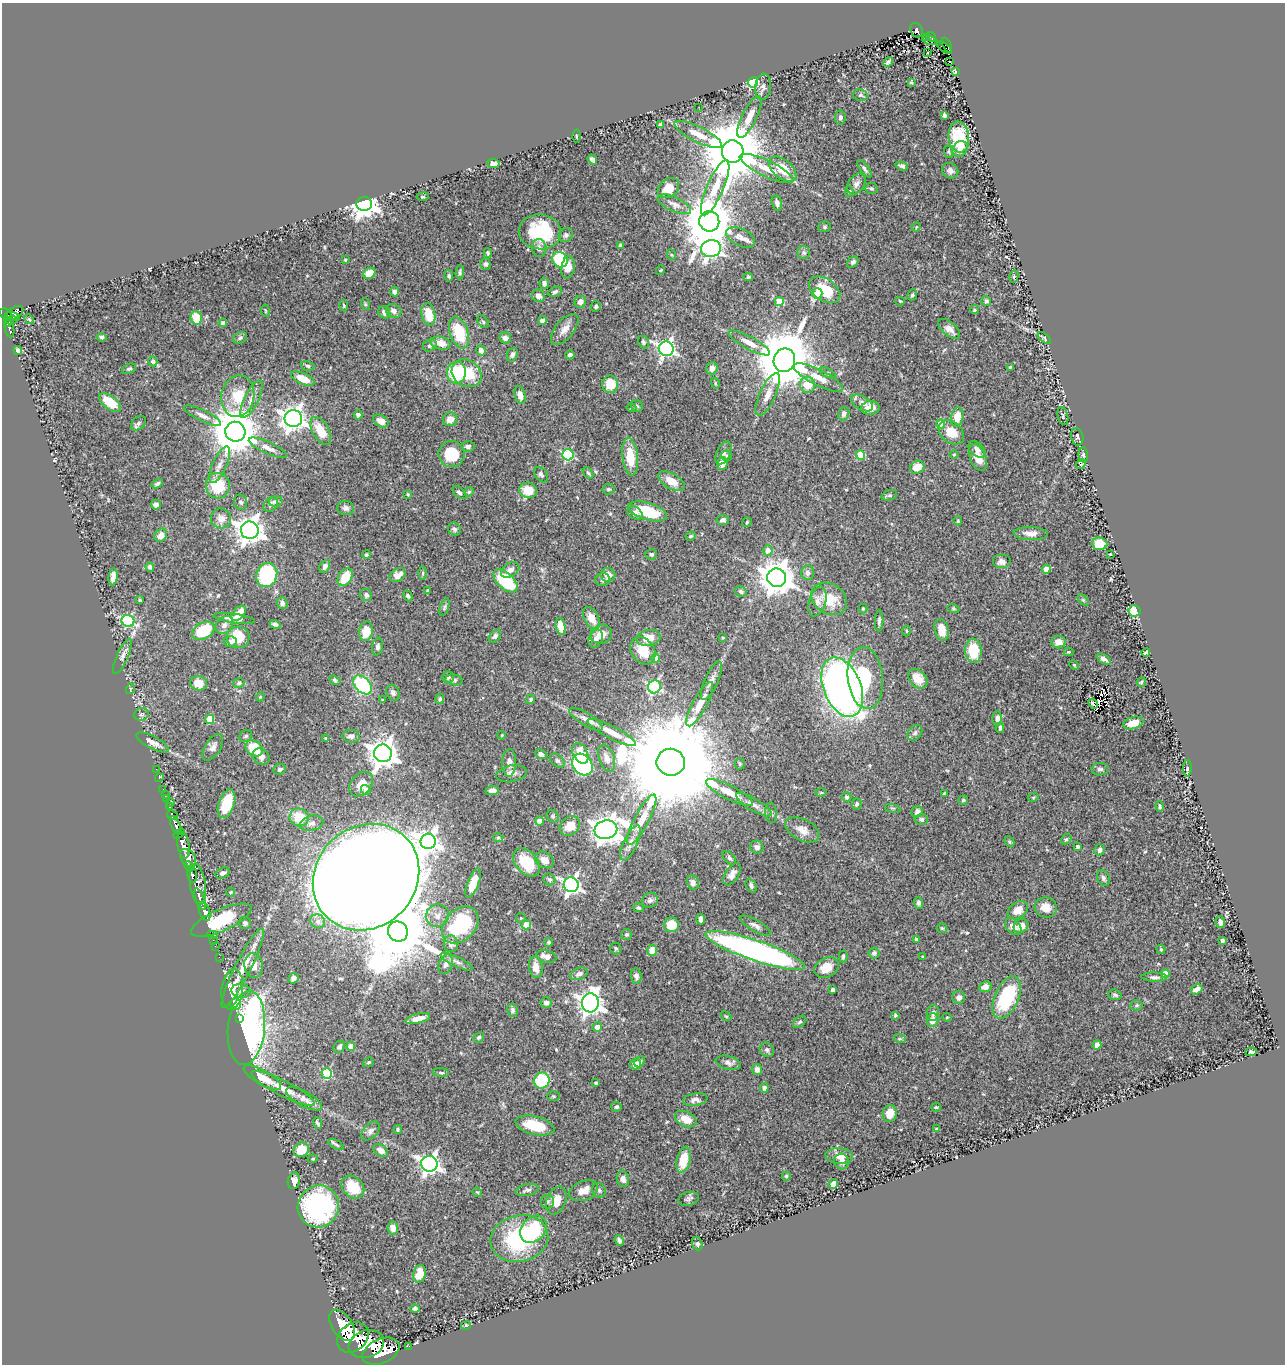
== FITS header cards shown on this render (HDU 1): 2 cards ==
NAXIS1  =                 1283
NAXIS2  =                 1362

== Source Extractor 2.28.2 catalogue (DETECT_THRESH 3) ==
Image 1283 x 1362 px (HDU 1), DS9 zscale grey, 1 PNG px = 1 image px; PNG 1287 x 1366 px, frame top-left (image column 1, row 1362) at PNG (2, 3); each listed source drawn as its Kron ellipse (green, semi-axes under 4 px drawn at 4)
Background 0.575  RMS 0.02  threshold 0.0588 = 3 sigma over >= 5 px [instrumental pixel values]
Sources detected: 522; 2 with non-positive FLUX_AUTO (blend fragments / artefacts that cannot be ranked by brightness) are neither listed nor drawn; of the other 520, the 500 brightest by FLUX_AUTO listed and drawn (20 fainter detections omitted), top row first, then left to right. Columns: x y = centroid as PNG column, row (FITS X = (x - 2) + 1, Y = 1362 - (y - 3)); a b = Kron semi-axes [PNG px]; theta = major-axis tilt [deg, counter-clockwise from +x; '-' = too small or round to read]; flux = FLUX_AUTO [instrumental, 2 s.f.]
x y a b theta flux
916 30 8 6 -65 150
926 37 3 3 - 15
931 37 5 3 - 85
930 40 8 3 -19 50
947 45 8 4 -65 97
944 48 9 3 -33 42
928 53 3 3 - 3
888 62 6 3 48 2.9
950 62 3 2 - 1.2
955 71 3 3 - 2.1
753 82 5 5 - 140
911 82 4 3 - 1.3
763 87 13 8 86 5.2
860 95 7 5 -11 3
699 107 2 2 - 3
944 115 4 3 - 2.8
749 117 23 7 64 16
840 118 7 5 85 3.8
661 124 3 3 - 2
698 134 26 7 -26 19
576 136 6 4 -90 1.7
959 137 15 10 -82 62
960 149 8 7 - 9.6
733 151 11 11 - 13000
949 152 6 4 -71 1.8
592 159 5 4 - 5.2
494 163 6 4 -2 6.5
902 166 6 4 -18 3.2
767 168 29 8 -25 25
783 169 16 9 -40 31
864 169 10 4 -54 3.4
950 171 8 7 - 5.1
856 184 11 8 57 6.2
668 188 11 9 39 20
715 188 30 8 66 23
871 188 6 5 - 2.3
849 191 5 4 - 2.1
423 197 6 3 7 1.4
777 203 8 5 -75 5.9
364 204 7 7 - 1300
674 204 18 7 -24 8
709 221 10 10 - 6500
825 227 6 5 - 2.3
916 227 4 3 - 1.2
540 232 21 17 -6 86
566 235 7 6 - 4
741 237 15 8 -25 9.8
620 245 4 3 - 1.6
539 248 9 7 -81 6.2
711 248 10 8 14 670
488 253 5 3 - 2.1
804 253 6 6 - 3
672 255 5 3 - 1.2
345 260 4 3 - 1.4
560 260 8 7 - 93
853 262 6 4 43 3.2
485 264 6 5 - 2.6
568 267 11 7 79 12
661 270 5 3 - 1.2
460 272 7 4 86 2.3
369 273 6 5 - 17
449 276 6 4 -81 2
1014 276 6 4 77 1.8
748 277 5 4 - 1.9
544 283 5 4 - 3.7
825 290 17 11 -33 43
395 292 4 4 - 5.9
555 292 7 4 25 2.9
817 293 5 5 - 15
912 295 5 4 - 2.3
538 296 7 6 - 7
779 301 4 4 - 37
900 301 5 3 - 1.5
986 301 5 5 - 3.9
580 302 6 5 - 6.6
365 304 6 4 -71 1.6
344 306 5 3 - 1.4
596 306 5 5 - 2.5
974 310 4 4 - 2.3
265 311 6 3 -81 1.3
394 311 8 6 -28 6.3
384 312 7 5 -53 5.5
14 313 10 5 29 310
6 314 7 5 -32 340
428 314 11 6 -78 24
13 316 7 3 -20 200
196 318 7 5 -75 24
29 319 5 4 - 1.4
11 320 5 3 - 74
542 321 4 4 - 15
483 322 7 4 -54 2.1
8 323 3 3 - 160
223 323 4 4 - 2.9
10 328 9 4 -79 160
565 329 18 9 50 12
949 329 13 6 -40 9.4
459 332 16 9 -70 53
102 337 5 4 - 2.7
240 338 7 5 30 2.9
505 338 6 5 - 7.7
1044 338 8 3 -41 2
643 342 6 5 - 3
441 343 10 6 -15 12
749 343 23 6 -28 13
430 345 7 5 33 4.1
666 349 7 7 - 470
18 350 4 4 - 4.9
481 350 5 4 - 8.2
512 355 7 5 66 5.1
570 355 4 4 - 3.9
784 360 12 10 70 11000
153 361 5 4 - 3.5
308 366 7 5 -16 2.4
1010 367 3 3 - 1.7
712 368 6 5 - 7.9
129 369 7 4 20 2.3
456 373 11 9 84 59
467 373 16 13 -34 48
828 373 8 4 -26 2.2
818 377 27 8 -27 18
303 379 12 5 -24 20
715 383 5 3 - 1.3
610 384 9 8 - 27
807 385 8 7 - 26
768 394 23 8 65 14
520 395 9 5 -73 10
238 396 21 16 79 37
251 399 21 7 63 11
110 402 13 6 -36 36
862 403 12 6 -30 7
637 406 6 5 - 2.4
631 408 5 4 - 1.7
870 408 9 7 8 13
844 414 7 5 75 4.7
358 415 4 4 - 3.6
203 416 20 5 -26 7.4
1063 416 9 5 -76 2.5
957 417 10 6 78 20
293 418 9 8 - 1000
450 419 7 7 - 11
381 421 8 5 -30 7.7
138 423 8 6 42 3.4
941 424 4 4 - 27
321 431 15 8 -59 26
235 432 10 10 - 5900
951 432 14 10 -40 24
1077 437 9 6 -76 2.8
468 446 7 5 -3 3
268 448 21 6 -24 8.7
977 449 10 6 -45 5.7
723 453 12 7 66 6.9
452 454 13 13 - 36
954 454 4 3 - 1.2
568 455 6 5 - 140
860 455 5 4 - 40
1083 455 7 4 -87 3.1
726 456 5 5 - 1.6
630 457 19 7 -84 35
978 458 14 8 -67 20
722 463 6 5 - 9.8
1081 464 5 4 - 1.5
220 465 20 7 66 11
917 467 7 6 - 19
588 473 6 4 -53 2
541 474 8 6 -52 3.4
671 481 14 7 -29 17
157 484 6 4 31 2.9
218 486 13 12 - 54
608 489 6 5 - 2.7
528 490 9 7 -17 23
469 492 5 4 - 1.7
460 493 8 4 -41 3.4
408 494 3 2 - 1.2
889 495 8 5 19 2.6
276 501 7 5 7 3.9
241 502 8 6 -70 3.4
271 504 8 6 45 3.6
156 505 5 5 - 5.1
346 508 8 7 - 4.7
648 511 20 8 -17 55
635 513 8 6 -34 7.1
221 518 10 10 - 10
723 520 6 5 - 4.5
958 521 4 4 - 1.3
747 522 5 3 - 1.2
454 529 7 6 - 3.5
250 530 9 8 - 1500
1031 533 17 6 -2 11
161 535 7 6 - 11
691 536 5 3 - 1.5
1099 544 8 6 -4 25
768 550 5 5 - 8.7
651 554 6 5 - 3
1110 554 3 2 - 6.7
366 555 4 4 - 1.7
1001 562 9 7 0 6.2
325 566 7 5 62 5.2
150 567 4 4 - 3.3
1046 569 4 4 - 18
510 570 10 6 34 8.2
423 573 6 4 89 2
808 573 7 6 - 4.8
267 575 12 10 68 140
398 575 9 6 28 10
608 575 7 7 - 11
113 577 8 4 83 11
345 577 9 6 57 32
777 578 9 9 - 2600
603 580 7 6 - 3.4
505 581 15 8 -43 73
428 590 3 3 - 1.5
741 591 6 5 - 2.8
366 595 6 5 - 4
408 596 6 4 -63 2.6
829 599 19 15 -35 30
139 600 3 3 - 1.2
1083 600 6 4 -45 1.7
817 601 15 8 73 7.6
282 603 6 5 - 4.7
444 607 9 4 72 2.9
863 608 5 4 - 1.4
953 608 6 4 -18 1.7
1134 611 6 5 - 30
239 613 9 5 49 17
234 618 21 4 -7 9.7
591 618 12 7 -62 15
128 621 6 5 - 160
879 621 10 4 87 3.4
275 624 5 4 - 3.3
224 625 10 8 50 6
561 626 8 5 -80 19
942 630 11 7 -78 17
203 631 12 8 27 47
366 631 10 7 79 25
907 631 5 3 - 1.2
601 634 11 9 19 12
495 636 7 5 45 4
238 637 11 11 - 37
596 638 9 6 65 6.8
648 638 12 8 12 20
722 638 3 2 - 1.4
230 642 6 5 - 4.1
1059 642 7 6 - 13
377 647 9 5 78 4
643 651 15 11 -56 27
973 651 12 8 -88 42
1068 652 5 4 - 1.5
1146 652 4 3 - 2.3
122 656 19 5 66 5.4
656 658 4 4 - 25
1104 659 8 4 -30 5.2
1074 665 5 3 - 1.3
448 677 6 5 - 3.5
865 678 31 17 -84 62
918 679 11 8 -46 18
335 680 6 4 -38 2.7
454 680 9 5 -7 3.1
711 681 21 6 66 8.4
1141 682 5 4 - 2.2
199 683 8 7 - 19
239 683 6 4 16 2.2
362 685 11 7 -46 91
654 687 6 6 - 160
842 687 31 18 -68 780
130 689 5 3 - 1.2
393 693 8 6 -62 5.3
260 697 4 3 - 1.2
440 699 5 4 - 2.9
531 699 5 4 - 2.4
382 700 3 3 - 1.3
700 704 25 7 62 19
1093 704 5 3 - 2.2
141 714 7 6 - 3.2
997 718 7 5 89 6.1
210 719 4 4 - 43
586 719 19 6 -31 8.7
1133 723 10 6 15 18
1000 728 5 4 - 3.3
612 732 27 6 -27 21
915 733 8 6 48 4
502 735 4 3 - 1.2
246 736 6 5 - 2.4
351 736 8 6 -7 4.5
326 739 4 3 - 1.7
152 742 18 6 -28 8.9
213 747 15 7 58 7.2
254 748 9 7 -41 45
383 753 9 9 - 1600
580 753 11 7 -62 25
541 754 6 4 -26 5.4
261 756 9 7 -38 6.8
607 758 14 7 -71 8.8
557 761 8 6 -37 3.4
671 762 14 13 - 53000
509 763 14 7 89 8.5
740 764 6 5 - 1.9
582 765 12 9 -51 170
1187 768 8 3 89 2.7
156 769 2 2 - 4.1
280 769 6 5 - 3.8
1100 769 8 6 5 3.5
511 774 15 8 11 8.5
159 778 4 3 - 8.1
361 784 14 10 49 12
163 789 2 2 - 8.2
366 790 5 4 - 6.4
492 791 6 4 11 6
730 792 26 7 -27 24
821 793 6 4 0 1.2
944 793 3 2 - 1.3
165 794 2 2 - 7.9
847 797 5 4 - 2.4
1033 797 5 4 - 1.5
166 798 3 3 - 39
963 800 5 4 - 1.9
170 802 3 2 - 6.7
227 804 15 8 71 43
857 804 6 4 77 2.4
754 805 20 6 -31 10
1160 806 5 4 - 2.2
170 807 4 3 - 110
893 808 8 3 -12 1.6
917 812 6 5 - 5.9
771 813 10 5 -83 3.4
172 815 6 4 -30 180
553 816 7 5 -48 2.4
299 817 9 9 - 32
921 819 6 5 - 3
642 820 28 7 62 22
540 821 4 4 - 22
311 823 12 7 13 6.4
176 826 10 4 -64 790
570 826 11 9 39 24
606 830 11 9 11 1600
802 830 18 10 -28 13
179 833 6 4 39 440
498 837 5 3 - 1.7
1066 839 5 4 - 2
428 841 8 7 - 710
1009 842 5 4 - 2
630 843 19 7 65 11
183 845 13 6 -80 1800
757 847 7 6 - 6.3
1078 847 4 3 - 3.3
1099 850 6 5 - 4
188 858 10 6 -54 780
729 858 8 5 -46 2.8
544 860 10 7 -28 9.5
526 862 16 11 -47 43
189 866 6 3 -66 190
223 873 7 5 25 4.7
732 874 12 6 57 7.4
192 875 8 5 -80 560
366 877 56 50 45 11000
1103 878 8 6 -65 4.1
549 879 6 5 - 2.7
473 883 15 5 68 30
693 883 7 6 - 4.6
198 884 21 7 -82 910
571 885 7 7 - 470
751 886 7 5 -63 3.6
231 892 4 4 - 1.4
200 899 12 4 -68 940
650 900 8 7 - 4.1
919 903 6 4 -69 3
639 908 5 4 - 1.9
1046 908 11 10 - 16
1018 910 11 8 37 14
204 911 10 5 -71 1200
437 916 12 11 - 11
521 918 5 4 - 1.6
701 919 5 4 - 7.2
221 920 33 11 24 210
318 921 8 6 -31 5.3
1220 922 6 4 -79 4.9
245 923 6 6 - 3.6
460 925 21 15 47 130
526 925 4 4 - 40
671 925 7 7 - 23
755 925 17 5 -30 5.9
1013 926 10 6 -46 8.4
1021 926 8 6 36 9.1
942 928 5 5 - 1.6
398 931 10 10 - 13000
213 934 6 2 0 27
626 934 5 5 - 2
917 939 3 3 - 3.2
213 940 2 2 - 10
1222 940 4 3 - 3.6
549 942 4 4 - 2.1
451 944 8 7 - 8.1
215 946 2 2 - 8.9
616 948 6 5 - 2.1
1161 949 5 4 - 1.7
652 950 6 5 - 20
755 950 52 10 -19 520
874 953 5 5 - 3
546 956 10 6 -14 9.7
843 956 6 3 88 2.2
219 957 2 2 - 8.6
923 957 3 3 - 2.2
457 962 18 5 -25 6.5
446 964 10 7 68 7.3
254 965 12 9 -83 11
536 967 11 6 -79 11
827 967 13 9 28 21
243 968 44 8 63 29
579 974 9 6 22 4.7
1165 974 4 4 - 18
636 976 7 5 -84 4.1
1154 977 13 4 -2 4.5
293 978 6 5 - 4.7
985 987 6 5 - 7.3
232 989 20 10 83 29
1197 989 6 4 31 6.2
833 990 4 3 - 3.4
241 991 9 7 -8 8.1
1115 995 7 5 -19 2.8
959 997 6 6 - 6
1007 997 22 12 66 100
546 1003 5 5 - 4.8
590 1003 9 8 - 1100
236 1004 6 5 - 77
1137 1005 6 5 - 2.1
512 1010 6 5 - 3.5
933 1013 8 6 81 4.7
895 1015 4 3 - 2.2
726 1016 6 3 -36 1.3
947 1017 4 4 - 1.2
239 1018 2 2 - 30
418 1018 12 5 13 13
933 1020 7 5 78 11
800 1022 7 5 40 2.2
597 1027 5 4 - 11
246 1028 37 18 84 440
479 1037 5 4 - 2.1
900 1039 6 4 -18 1.9
1097 1045 5 4 - 8
351 1046 4 4 - 20
339 1047 7 5 54 3.3
767 1050 8 6 -44 3.8
1251 1052 6 4 2 4.2
368 1062 6 4 21 1.7
640 1062 6 5 - 3.7
728 1063 13 7 -15 5.6
635 1064 5 5 - 12
757 1069 5 5 - 7.1
441 1073 8 4 -5 2.3
327 1074 5 5 - 86
262 1077 21 7 -30 24
542 1081 8 7 - 58
596 1083 4 3 - 2.6
283 1088 35 7 -27 23
764 1088 5 4 - 3.8
554 1096 6 5 - 1.9
304 1099 20 7 -28 12
695 1100 12 6 10 5.7
617 1107 5 5 - 2.4
936 1107 5 3 - 1.4
890 1113 8 7 - 16
686 1119 11 7 -24 19
317 1123 6 3 -69 2.5
535 1126 20 9 -14 42
937 1129 4 3 - 2.1
398 1130 4 3 - 2.1
370 1131 11 6 46 4.8
336 1144 8 4 -30 2.3
301 1150 8 7 - 31
381 1150 8 5 -31 8.2
839 1156 14 8 -6 11
313 1159 5 4 - 1.6
683 1160 13 6 77 28
841 1162 8 7 - 5.6
429 1164 8 7 - 640
786 1176 4 4 - 2.1
623 1179 8 6 -78 6
294 1181 8 6 80 8.1
833 1184 5 4 - 9
353 1187 13 10 -44 33
527 1190 12 6 11 4.6
599 1190 7 6 - 3.1
584 1191 15 9 21 15
477 1192 5 4 - 1.4
689 1199 10 7 13 4.3
556 1201 14 9 68 18
547 1202 7 6 - 3
318 1206 21 20 - 200
393 1228 6 5 - 8.2
534 1229 15 11 49 86
519 1238 29 23 13 130
619 1240 5 4 - 3.6
697 1244 7 5 -69 3.2
420 1274 9 6 79 23
415 1309 4 3 - 2.8
342 1325 18 10 -57 3600
466 1325 5 4 - 2.5
353 1338 17 13 40 4400
366 1344 18 13 20 4600
409 1346 2 2 - 5.4
381 1351 19 12 24 3900
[20 fainter detections neither listed nor drawn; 2 non-positive-flux detections neither listed nor drawn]